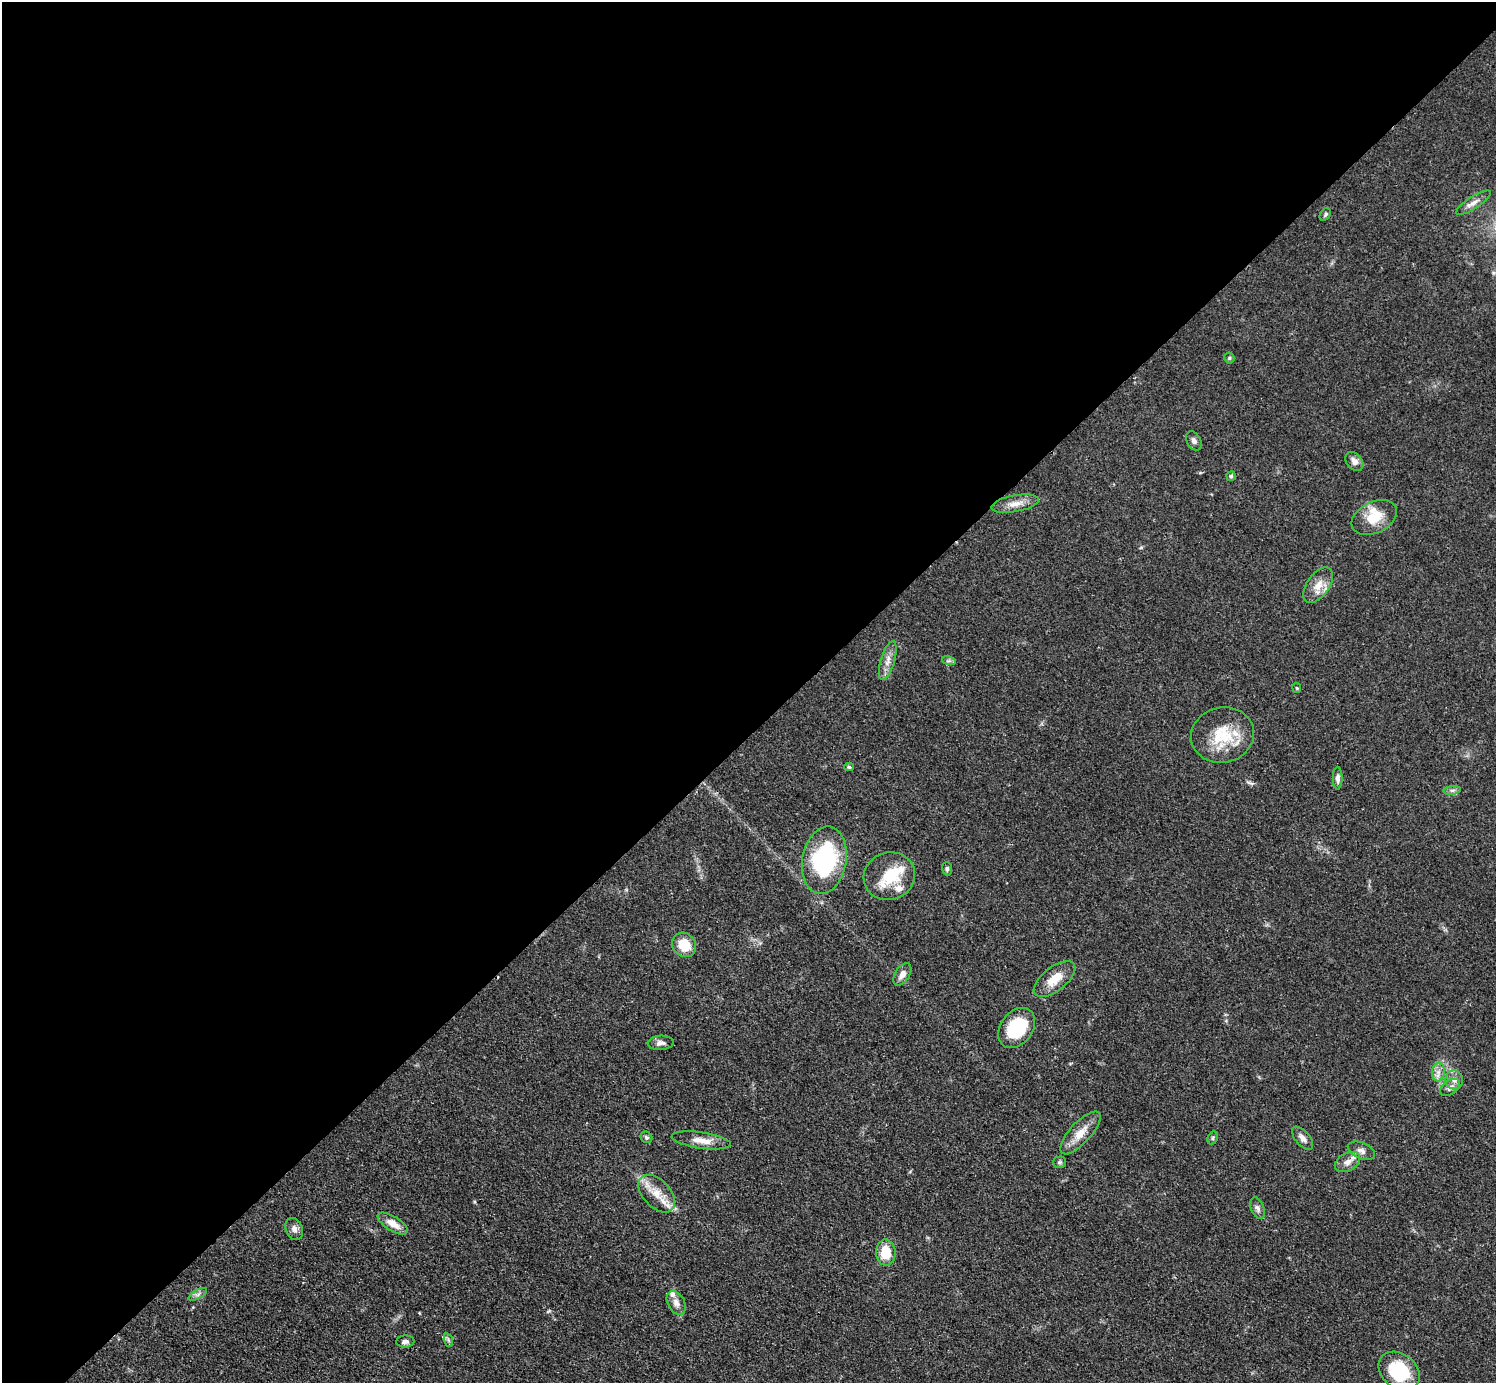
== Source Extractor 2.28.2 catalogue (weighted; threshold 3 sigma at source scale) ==
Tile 2 of 4 x 4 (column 2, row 1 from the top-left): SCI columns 1503-2996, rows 4450-5830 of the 5993 x 5993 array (HDU 1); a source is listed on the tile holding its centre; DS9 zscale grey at full resolution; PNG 1498 x 1385 px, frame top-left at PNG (2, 2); each listed source drawn as its Kron ellipse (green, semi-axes under 4 px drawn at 4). Shown black and unused: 53% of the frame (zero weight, under 3 of 4 exposures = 1% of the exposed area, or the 3 px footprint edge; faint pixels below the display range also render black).
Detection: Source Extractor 2.28.2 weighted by HDU 2 'WHT'; one run over the whole footprint, this tile lists its part. Background 0.0501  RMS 0.0052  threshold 0.0236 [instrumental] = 3 sigma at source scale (4.5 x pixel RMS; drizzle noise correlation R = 1.50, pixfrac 1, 0.05/0.05 arcsec/px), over >= 5 px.
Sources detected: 50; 1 cosmic-ray / hot-pixel residue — neither listed nor drawn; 4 inside a brighter listed object's ellipse — not listed separately; the other 45 listed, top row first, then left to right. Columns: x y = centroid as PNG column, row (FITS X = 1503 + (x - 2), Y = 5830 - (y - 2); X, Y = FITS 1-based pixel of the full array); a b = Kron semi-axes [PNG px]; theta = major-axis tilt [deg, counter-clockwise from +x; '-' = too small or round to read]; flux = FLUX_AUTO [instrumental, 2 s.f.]
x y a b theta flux
1473 203 20 6 33 3.4
1325 214 7 5 53 0.94
1229 358 5 5 - 0.73
1194 441 10 7 -62 1.9
1354 461 11 7 -51 2.9
1231 476 5 5 - 0.86
1015 504 24 8 10 5.6
1374 517 24 15 26 13
1318 585 20 11 55 6.7
888 661 20 7 73 4.6
949 661 7 4 -17 1
1297 688 5 4 - 0.58
1222 735 32 27 13 23
849 767 5 3 - 0.85
1338 778 11 5 -90 2.1
1452 790 9 4 8 1.3
824 860 34 22 80 68
947 869 6 5 - 1.2
889 876 26 23 21 19
684 945 13 11 -47 12
902 974 12 7 56 4
1055 979 25 12 38 9.8
1017 1028 22 16 53 28
661 1043 13 7 4 2.7
1438 1072 9 6 84 2.8
1454 1080 9 8 - 2.9
1450 1087 11 7 36 2.4
1080 1133 27 10 47 8.2
646 1137 6 5 - 1
1213 1138 7 5 62 0.85
1303 1138 14 7 -49 2.9
701 1140 30 8 -8 6.7
1361 1151 14 8 -23 2.9
1060 1162 6 5 - 0.93
1347 1162 13 9 28 4
657 1194 22 13 -47 9.7
1257 1208 11 6 -68 1.9
393 1224 17 7 -32 5.8
294 1229 11 8 -68 2.7
886 1253 13 9 -89 12
198 1294 10 4 30 1.5
676 1303 13 8 -61 3.5
448 1340 7 4 -71 0.97
405 1341 9 6 3 2
1399 1371 22 17 -38 30